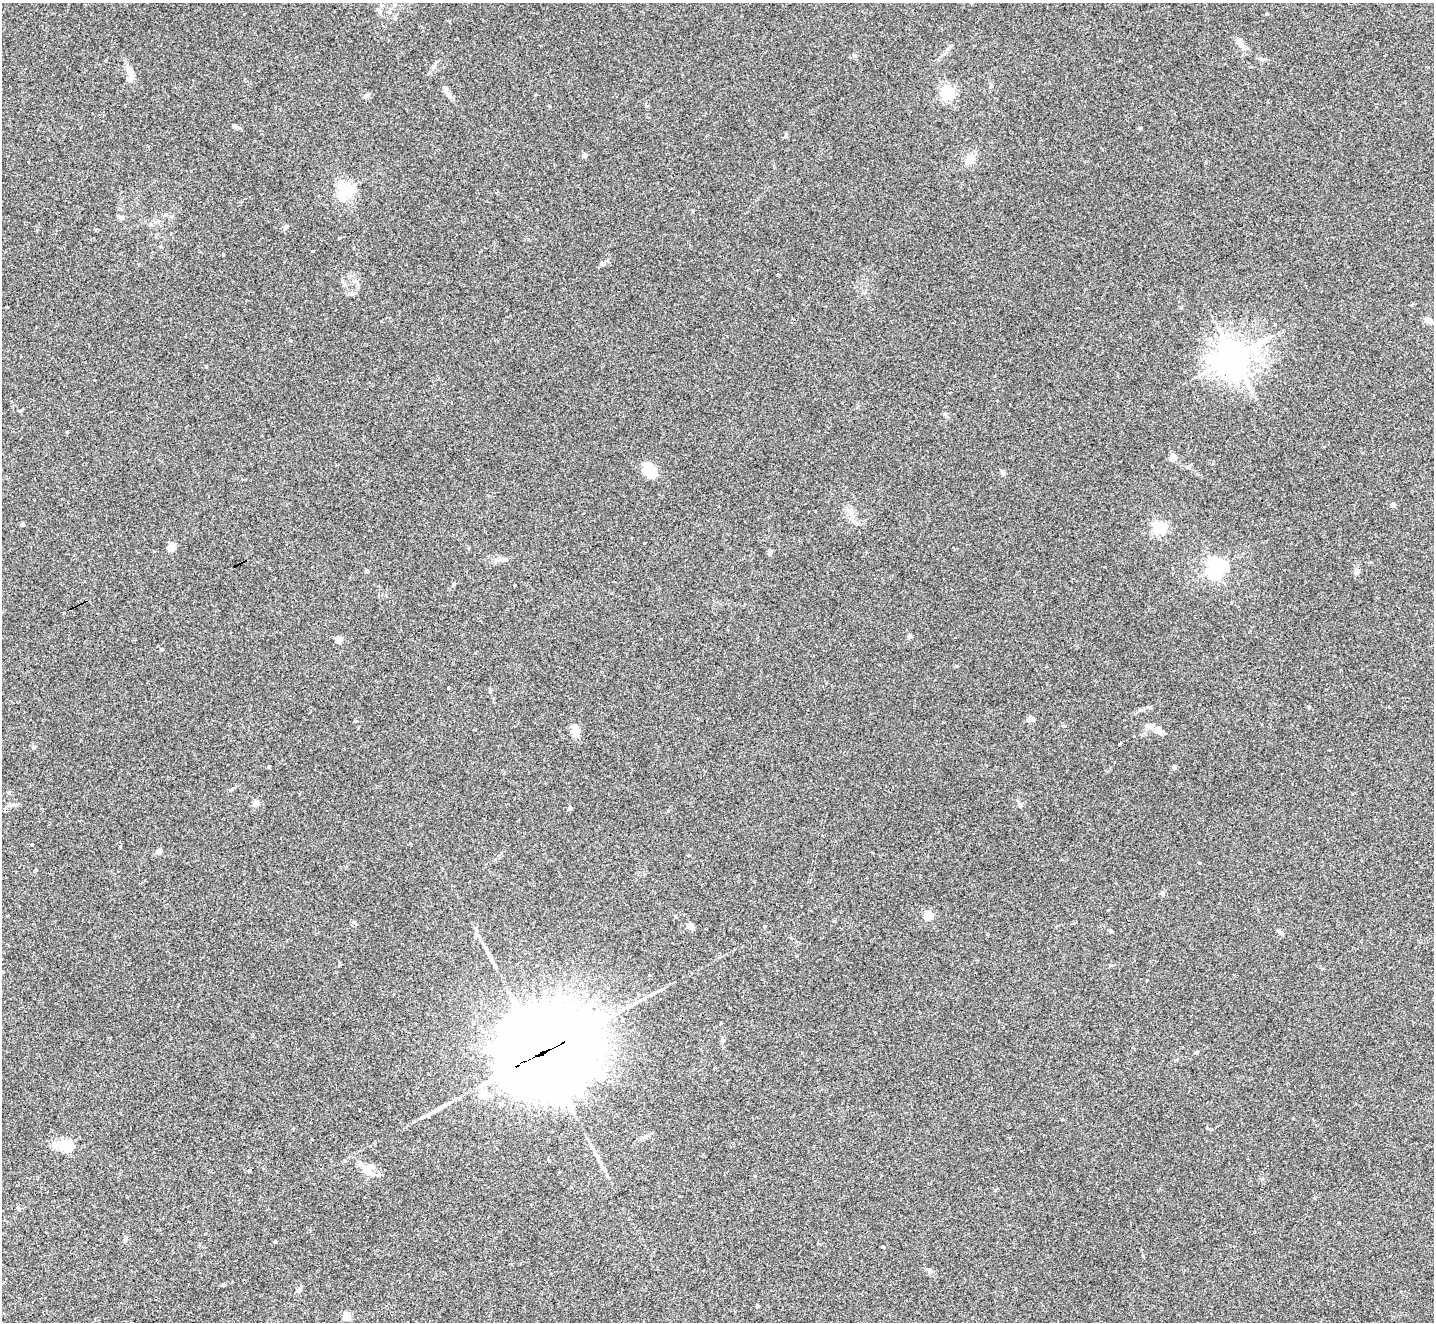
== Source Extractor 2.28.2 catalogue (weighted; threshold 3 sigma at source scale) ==
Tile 7 of 4 x 4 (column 3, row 2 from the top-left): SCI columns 2881-4312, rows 2947-4266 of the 5754 x 5742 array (HDU 1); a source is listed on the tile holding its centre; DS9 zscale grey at full resolution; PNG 1436 x 1324 px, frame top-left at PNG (2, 3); no overlay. Shown black and unused: <1% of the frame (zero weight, under 2 of 3 exposures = <1% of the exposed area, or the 3 px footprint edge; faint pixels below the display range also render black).
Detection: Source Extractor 2.28.2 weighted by HDU 2 'WHT'; one run over the whole footprint, this tile lists its part. Background 0.0735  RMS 0.0059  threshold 0.0266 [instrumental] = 3 sigma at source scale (4.5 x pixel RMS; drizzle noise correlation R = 1.50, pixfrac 1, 0.05/0.05 arcsec/px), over >= 5 px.
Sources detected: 85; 2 inside a brighter object's white glare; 2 cosmic-ray / hot-pixel residue — not listed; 2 inside a brighter listed object's ellipse — not listed separately; the other 79 listed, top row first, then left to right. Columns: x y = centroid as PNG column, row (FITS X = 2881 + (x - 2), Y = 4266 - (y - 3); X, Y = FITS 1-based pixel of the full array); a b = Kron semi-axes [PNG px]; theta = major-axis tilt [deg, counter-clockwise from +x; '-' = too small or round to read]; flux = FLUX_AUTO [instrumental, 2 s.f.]
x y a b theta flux
379 10 7 5 -68 1.4
1266 14 4 3 - 0.49
1239 42 15 7 -53 3.5
854 56 6 5 - 0.95
130 78 12 6 70 2.8
991 86 7 5 -77 1.1
445 90 9 6 -67 1.7
947 93 6 6 - 92
235 126 9 4 -32 1.3
1140 128 4 4 - 0.69
585 155 5 4 - 2.1
970 159 12 9 61 5
346 189 6 5 - 140
121 217 7 4 19 1.1
285 227 6 5 - 0.98
339 238 3 3 - 2.5
313 251 3 3 - 1.7
223 254 3 3 - 0.54
602 264 8 6 40 1.6
353 293 7 5 -20 1.4
1430 321 9 6 -34 2.6
1233 357 12 10 32 950
206 366 4 3 - 0.61
1172 457 4 4 - 9.4
650 470 16 12 -60 11
1003 473 6 5 - 1.5
1393 505 4 4 - 2.8
22 524 4 4 - 1.8
1159 527 5 5 - 89
645 543 3 3 - 2.3
171 547 5 5 - 18
770 552 6 5 - 1.6
499 559 9 6 40 1.9
1216 568 7 6 - 230
367 571 4 3 - 1.3
1356 572 6 5 - 1.2
515 585 3 3 - 2
909 636 4 4 - 2.1
660 638 3 2 - 0.41
339 640 4 4 - 7.4
161 649 4 3 - 0.66
490 690 6 3 72 0.72
1031 719 10 6 -2 2
1148 726 10 7 -1 2.4
575 730 17 9 -78 4.8
1158 730 10 8 -31 4
1119 744 3 3 - 1.6
33 747 6 4 23 0.85
1174 767 5 4 - 1.2
256 803 4 4 - 7.4
1020 805 7 5 -57 1.3
570 808 4 4 - 2.1
32 844 3 3 - 4.6
159 851 7 5 43 1.9
35 870 4 3 - 0.93
1162 893 6 5 - 1
928 916 5 5 - 23
690 926 5 4 - 8.3
764 926 4 3 - 0.74
476 931 10 4 -89 1.6
1111 931 5 3 - 0.86
1280 932 9 4 -42 1.1
648 975 3 3 - 2.3
1147 980 3 2 - 0.48
721 1023 4 3 - 0.63
542 1053 40 27 24 12000
483 1094 5 5 - 22
69 1148 18 14 40 7
249 1170 3 3 - 2.5
366 1170 17 9 -31 5.3
365 1197 3 2 - 0.67
19 1209 6 3 -70 0.67
125 1239 7 4 73 0.85
275 1242 3 3 - 3.1
883 1247 3 3 - 2.4
930 1271 7 6 - 1.8
299 1290 8 5 44 1.7
757 1306 3 3 - 1
346 1317 5 5 - 16
Overlapping masked pixels (flux is a lower limit): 1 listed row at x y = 542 1053
Unlisted compact peaks at least as high as the median listed source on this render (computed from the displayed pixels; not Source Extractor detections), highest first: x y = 1309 707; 354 922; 786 134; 268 767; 368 95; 290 340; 67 432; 355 721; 956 666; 1199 863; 857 524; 995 1190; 448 688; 1207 1128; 1181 307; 1064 726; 120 846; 987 934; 453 584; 549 106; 946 416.